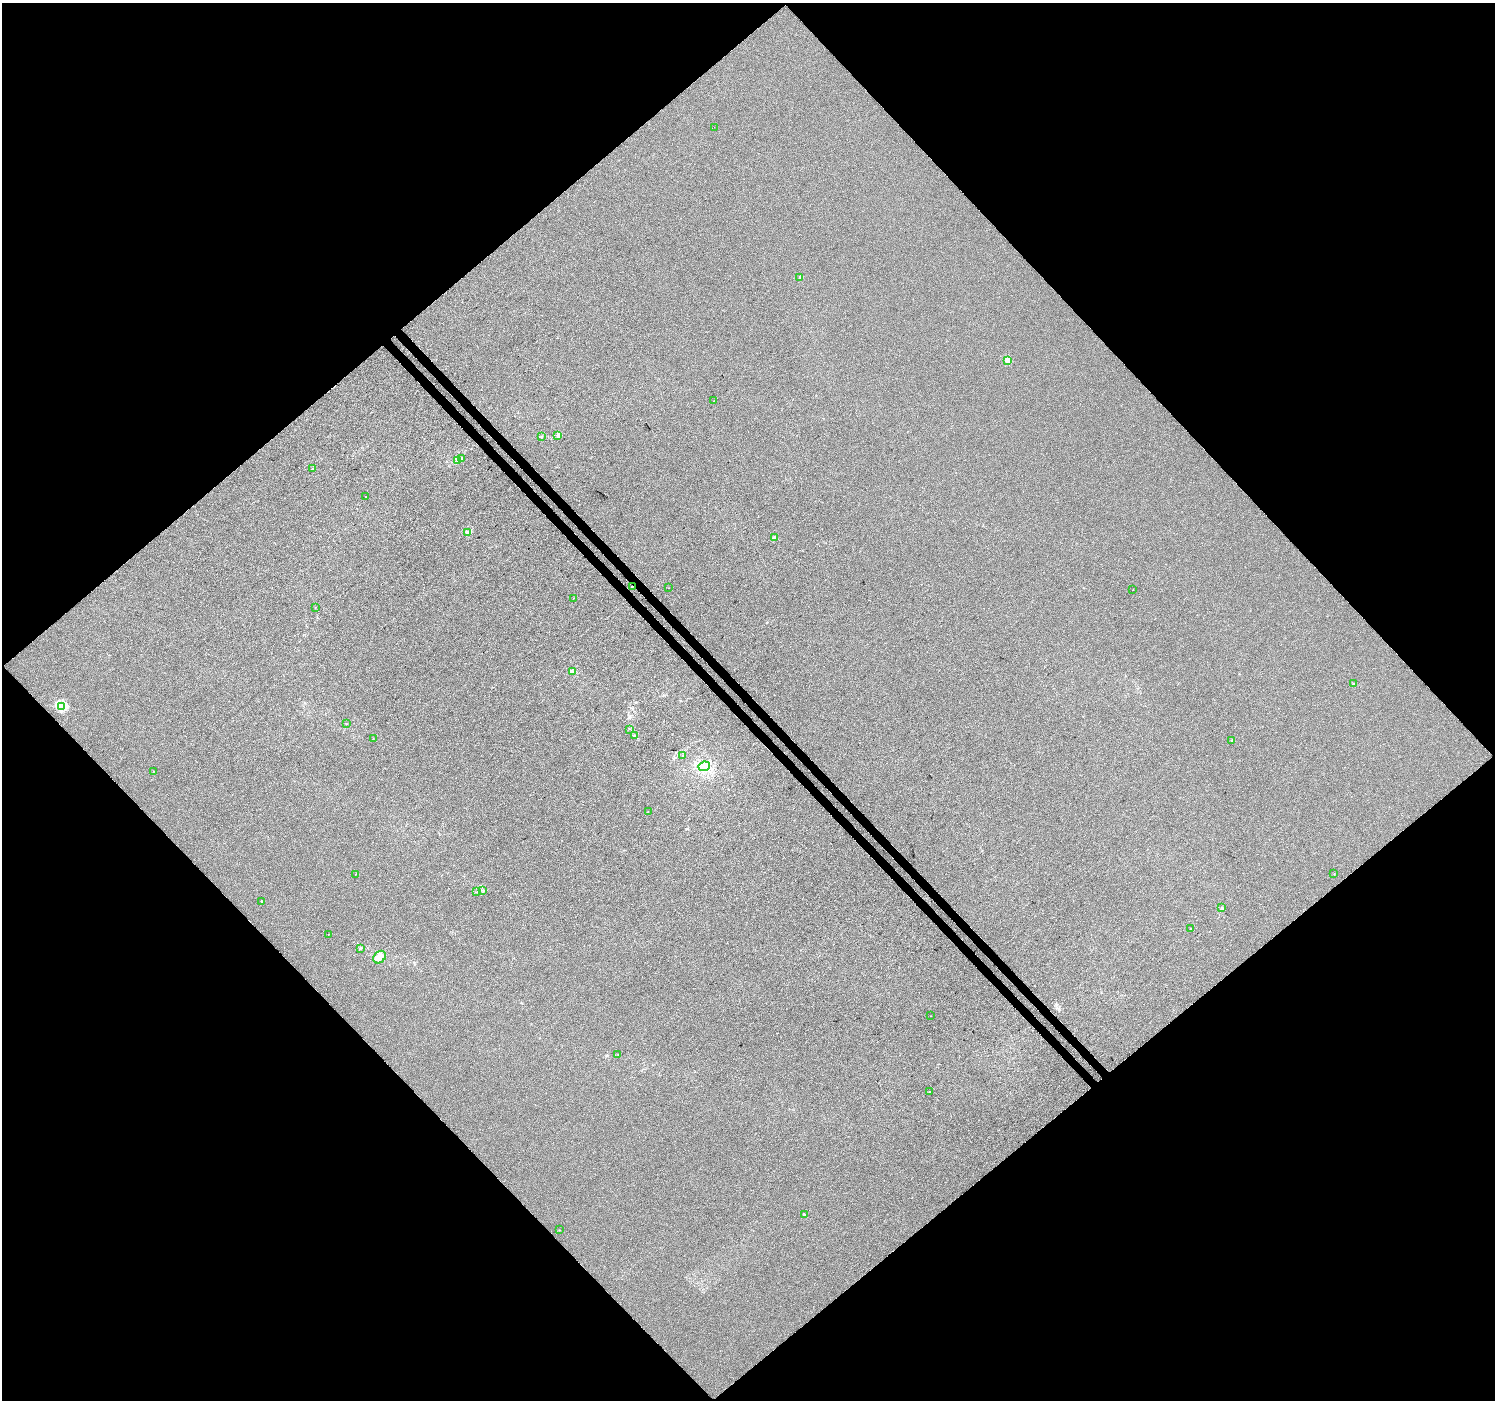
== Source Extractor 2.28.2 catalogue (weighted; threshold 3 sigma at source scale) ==
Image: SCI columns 51-6020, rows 252-5840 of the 6066 x 6027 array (HDU 1 of 3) = the unmasked area's bounding box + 8 px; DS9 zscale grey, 4 x 4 block average (1 PNG px = mean of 4 x 4 image px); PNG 1497 x 1402 px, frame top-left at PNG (2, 3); each listed source drawn as its Kron ellipse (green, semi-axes under 4 px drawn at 4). Shown black and unused: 51% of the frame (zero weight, under 3 of 4 exposures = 5% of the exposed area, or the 3 px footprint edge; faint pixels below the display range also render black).
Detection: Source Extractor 2.28.2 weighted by HDU 2 'WHT'. Background -8.82e-04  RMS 0.0046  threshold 0.0208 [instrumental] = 3 sigma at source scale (4.5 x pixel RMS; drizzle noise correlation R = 1.50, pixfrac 1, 0.0396/0.0396 arcsec/px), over >= 5 px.
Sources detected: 48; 2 coinciding with a brighter row at this scale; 2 inside a brighter listed object's ellipse — not listed separately; the other 44 listed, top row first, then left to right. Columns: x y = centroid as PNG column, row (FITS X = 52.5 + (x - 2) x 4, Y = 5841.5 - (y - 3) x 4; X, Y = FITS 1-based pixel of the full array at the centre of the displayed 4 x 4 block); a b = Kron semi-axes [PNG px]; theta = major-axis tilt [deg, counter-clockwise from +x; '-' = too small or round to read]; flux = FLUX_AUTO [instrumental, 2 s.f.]
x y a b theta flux
714 127 2 2 - 0.7
800 277 2 2 - 14
1007 360 2 2 - 42
714 401 2 2 - 1
558 435 3 3 - 3.6
542 436 2 2 - 1.4
461 459 3 3 - 3.3
458 460 3 3 - 5.1
313 469 2 2 - 12
366 497 2 2 - 1
468 532 2 2 - 43
774 538 3 2 - 6.9
632 586 2 2 - 2.6
669 588 2 2 - 0.75
1133 590 2 2 - 0.9
574 598 2 2 - 0.97
315 608 2 2 - 1.6
572 671 2 2 - 2
1354 684 2 2 - 13
61 706 2 2 - 180
346 724 2 2 - 1.5
629 729 2 2 - 0.77
634 736 3 2 - 2
373 738 2 2 - 0.44
1232 741 2 2 - 11
683 755 2 2 - 0.87
704 766 5 5 - 15
154 771 2 2 - 0.84
648 812 2 2 - 1.1
355 874 2 2 - 0.51
1334 874 2 2 - 0.85
483 890 2 2 - 0.81
476 892 2 2 - 0.59
261 901 2 2 - 3.5
1221 908 2 2 - 1.3
1190 929 2 2 - 3.3
328 934 2 2 - 0.59
360 948 3 2 - 2.4
379 957 7 5 46 16
930 1016 2 2 - 0.62
618 1055 2 2 - 0.71
929 1092 2 2 - 4.8
804 1214 2 2 - 12
559 1230 2 2 - 1.8
Overlapping masked pixels (flux is a lower limit): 1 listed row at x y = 632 586
Diffuse or blended objects may show on this block-average render without a row.